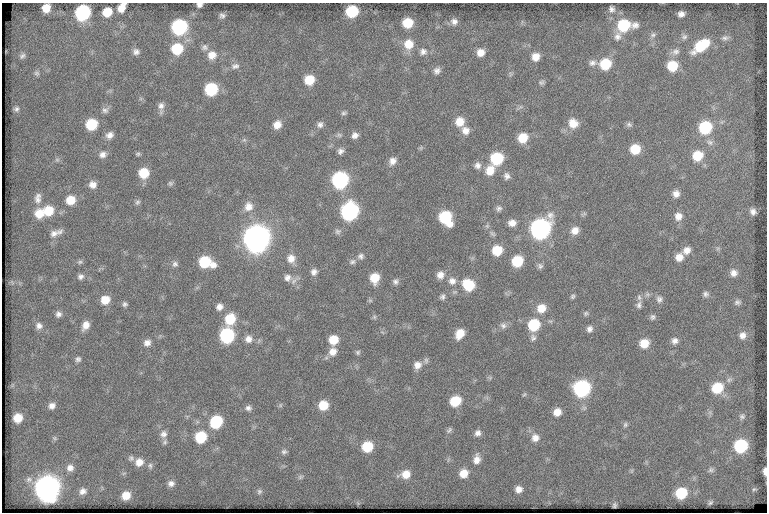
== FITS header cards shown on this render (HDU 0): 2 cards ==
NAXIS1  =                  765
NAXIS2  =                  510

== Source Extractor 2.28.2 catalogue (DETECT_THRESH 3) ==
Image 765 x 510 px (HDU 0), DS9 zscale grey, 1 PNG px = 1 image px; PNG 769 x 514 px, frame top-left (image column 1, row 510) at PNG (2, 3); no overlay
Background 75.2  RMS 6.9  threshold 20.8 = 3 sigma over >= 5 px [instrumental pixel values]
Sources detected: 186; all 186 listed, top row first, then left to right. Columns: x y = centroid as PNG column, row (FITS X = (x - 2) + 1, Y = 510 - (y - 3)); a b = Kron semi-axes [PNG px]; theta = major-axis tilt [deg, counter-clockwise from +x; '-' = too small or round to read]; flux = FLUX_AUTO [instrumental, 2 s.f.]
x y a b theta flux
199 5 5 4 - 1600
46 8 7 7 - 6200
121 8 9 6 59 4700
612 9 6 6 - 1300
352 11 9 8 - 22000
107 12 8 7 - 8500
82 13 10 9 - 58000
681 14 6 5 - 2000
222 15 7 6 - 1200
454 21 9 8 - 2200
408 23 8 8 - 11000
623 25 10 10 - 22000
635 25 9 7 17 2100
179 27 10 9 - 57000
653 35 7 6 - 1100
617 36 12 9 69 2500
684 37 8 7 - 1300
725 38 11 6 6 1700
409 44 12 12 - 7400
701 46 18 9 36 19000
205 47 8 8 - 1600
177 49 10 10 - 16000
423 51 10 9 - 2500
136 52 8 7 - 1800
480 52 9 8 - 4100
676 52 11 9 23 2300
212 55 11 10 - 4700
22 56 9 7 47 1400
536 57 9 8 - 4500
592 63 10 8 5 1900
605 64 10 9 - 15000
235 66 12 8 10 2100
672 66 10 10 - 12000
437 71 9 8 - 2100
37 73 8 6 -14 1100
309 80 9 8 - 9800
541 82 7 6 - 1000
211 89 9 9 - 26000
161 106 11 8 85 2400
16 109 7 6 - 1200
105 110 9 7 -5 1700
344 113 8 5 1 940
460 122 10 9 - 6500
573 123 12 11 - 5600
91 124 9 8 - 17000
320 124 9 7 74 1800
277 125 9 8 - 4100
629 125 8 6 -25 1200
705 127 10 10 - 26000
465 131 10 9 - 3500
110 135 9 7 29 2700
339 135 8 6 -21 1000
355 135 8 7 - 2300
523 138 9 9 - 8700
710 142 10 7 -20 1900
635 149 9 9 - 11000
340 151 8 7 - 1700
103 154 10 8 27 2500
138 154 6 5 - 770
697 156 10 10 - 11000
497 158 9 9 - 24000
57 160 7 4 0 860
392 161 10 8 51 3000
477 165 9 8 - 2100
490 170 12 10 66 5900
144 173 9 9 - 11000
507 176 9 7 -75 1800
340 180 10 9 - 72000
170 183 7 6 - 950
93 185 9 8 - 3400
676 194 9 8 - 2800
38 198 15 9 85 3000
71 200 9 9 - 7600
137 202 7 6 - 1000
248 207 12 11 - 4500
499 209 8 7 - 1300
48 211 11 10 - 10000
349 211 11 10 - 98000
753 212 7 6 - 2000
39 214 11 10 - 7500
678 216 10 10 - 3700
445 218 11 9 -57 27000
512 223 8 7 - 3100
487 226 5 5 - 780
540 229 12 10 48 170000
575 230 9 8 - 3900
338 231 8 7 - 1300
54 233 14 9 25 3300
256 239 11 11 - 580000
497 250 9 9 - 10000
687 250 11 9 38 3400
361 256 9 8 - 1600
679 257 10 9 - 4100
291 259 11 10 - 4100
517 261 9 8 - 17000
80 262 7 5 21 1000
205 262 12 8 -17 21000
352 262 8 7 - 1400
175 264 8 7 - 1400
540 266 8 8 - 1300
314 272 8 7 - 2000
734 273 9 8 - 2700
440 275 9 9 - 3300
80 277 8 7 - 1700
287 278 11 10 - 2900
374 278 9 8 - 8500
452 281 11 11 - 3400
395 282 7 7 - 1400
468 285 11 10 - 16000
706 294 7 7 - 1400
573 296 6 5 - 890
442 297 7 6 - 1300
639 297 8 6 -74 1300
659 299 9 8 - 1900
105 300 9 8 - 7000
737 302 9 7 0 1400
125 304 7 6 - 1100
639 305 10 6 82 1700
219 307 8 8 - 2600
541 308 11 9 42 6400
586 313 7 6 - 910
58 314 8 8 - 1900
374 317 5 5 - 780
653 317 8 7 - 1300
230 319 11 10 - 13000
85 325 10 7 61 3800
534 325 10 9 - 19000
39 326 9 8 - 2300
503 326 9 8 - 1900
590 329 8 7 - 1900
460 334 10 7 60 6600
742 335 9 8 - 2700
227 336 10 9 - 47000
533 338 9 8 - 1700
248 339 9 9 - 3000
333 340 9 8 - 8400
675 341 8 8 - 2200
147 343 8 7 - 2600
644 343 9 9 - 7100
333 352 10 9 - 4200
358 352 7 6 - 940
78 359 7 6 - 1300
426 360 8 6 -89 1100
417 365 9 9 - 3500
717 388 11 10 - 14000
582 389 10 9 - 77000
524 394 7 4 43 600
455 401 10 8 30 13000
280 405 6 4 -72 630
323 405 9 8 - 9300
52 406 8 7 - 2400
248 408 9 7 -14 1700
557 412 8 7 - 4500
742 417 8 7 - 1200
18 418 7 7 - 7300
216 422 10 9 - 25000
625 425 7 5 74 950
449 430 9 6 46 1100
478 433 8 7 - 2100
163 434 10 9 - 2700
201 437 9 8 - 19000
54 438 6 5 - 700
535 438 10 10 - 3500
741 446 9 8 - 34000
367 447 9 8 - 14000
284 452 8 6 2 1200
131 458 8 7 - 1200
477 459 12 8 80 3600
139 462 10 9 - 4300
150 466 8 5 -89 1100
70 468 8 8 - 2300
711 470 7 7 - 1100
765 471 7 3 -89 2700
464 473 9 8 - 5700
406 474 12 9 12 6000
300 477 8 6 16 1000
171 484 8 7 - 2200
47 489 11 10 - 440000
518 489 7 7 - 3000
754 489 6 4 41 610
83 491 7 6 - 2000
259 491 7 7 - 1100
681 493 9 8 - 18000
126 495 7 7 - 6000
710 502 6 4 39 780
614 505 4 3 - 760
At the frame edge (FLAGS 8, measured only in part): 3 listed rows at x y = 199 5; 121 8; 765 471